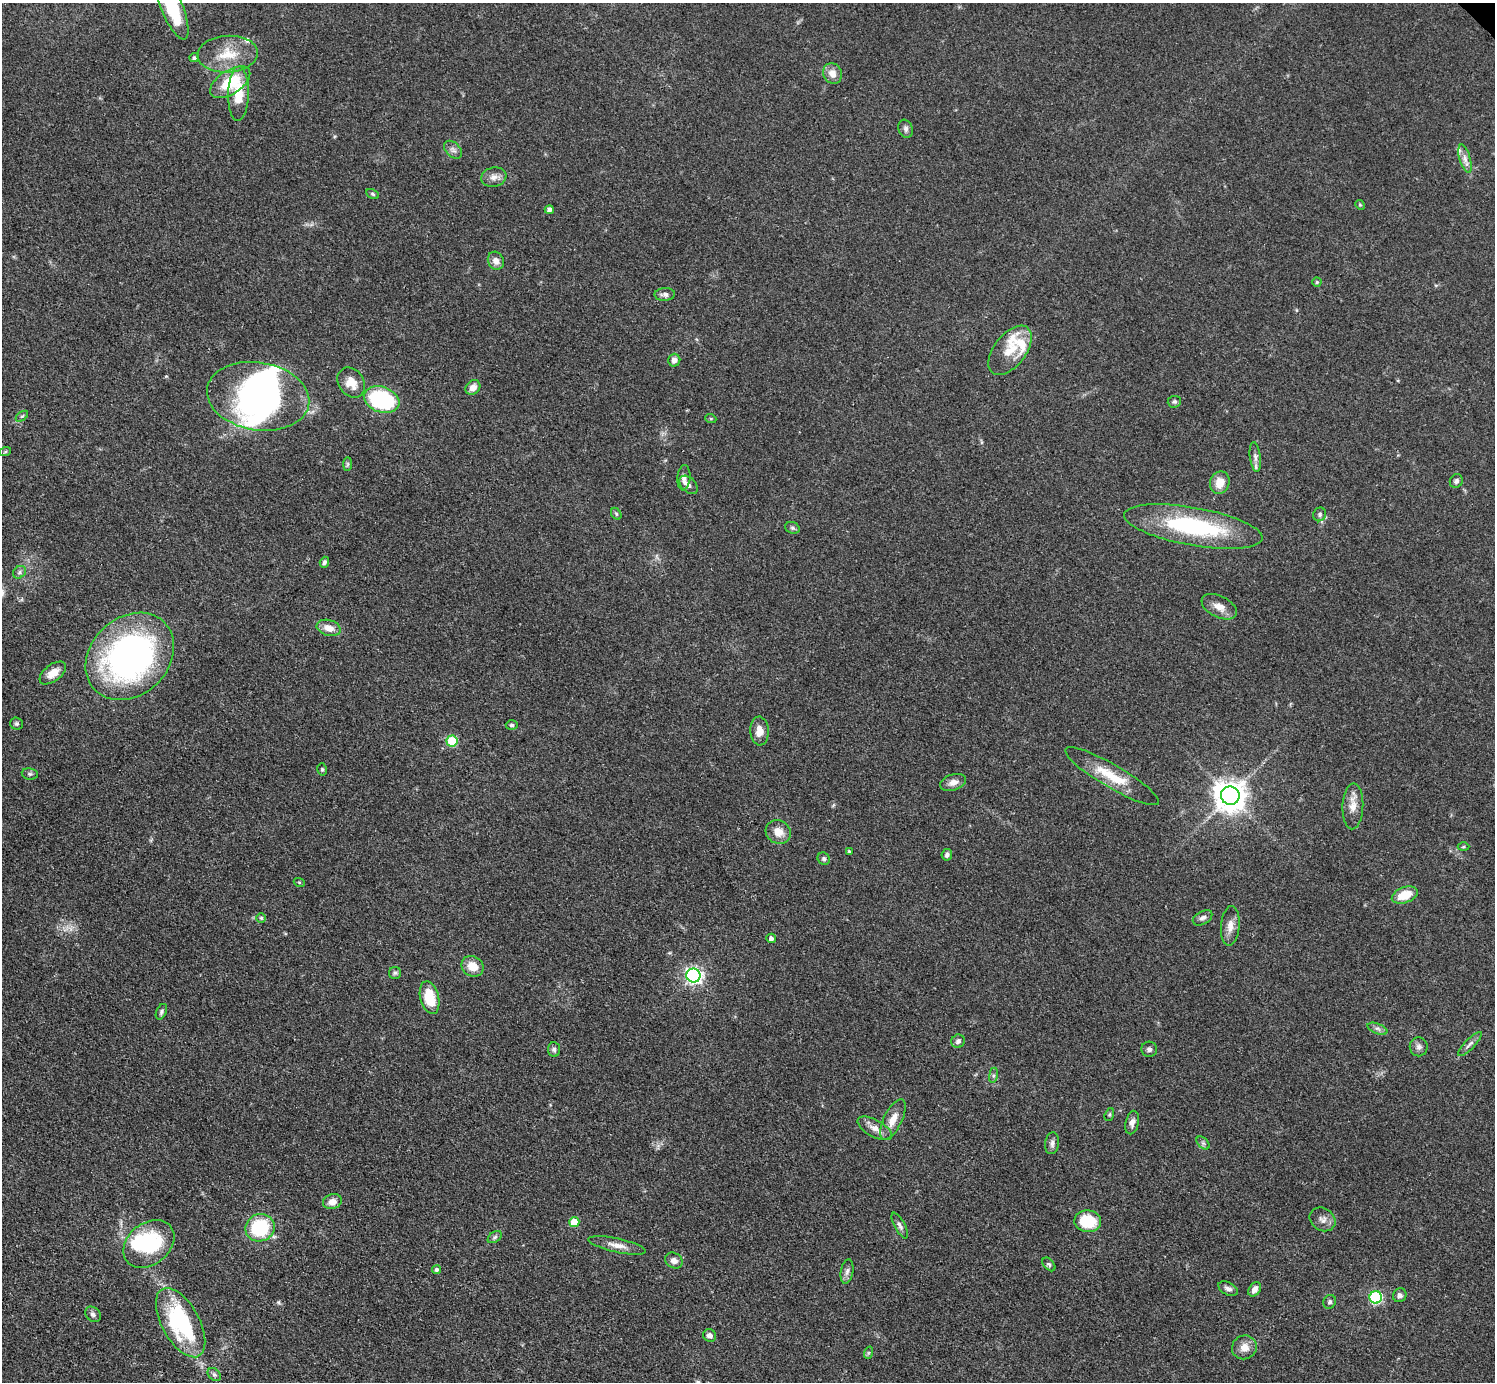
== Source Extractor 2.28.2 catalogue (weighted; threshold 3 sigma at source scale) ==
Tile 7 of 4 x 4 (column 3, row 2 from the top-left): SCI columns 2997-4489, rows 3070-4449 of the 5993 x 5993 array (HDU 1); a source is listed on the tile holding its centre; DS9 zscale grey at full resolution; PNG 1497 x 1384 px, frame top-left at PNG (2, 3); each listed source drawn as its Kron ellipse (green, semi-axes under 4 px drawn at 4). Shown black and unused: <1% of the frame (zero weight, under 3 of 4 exposures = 1% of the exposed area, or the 3 px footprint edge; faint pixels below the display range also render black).
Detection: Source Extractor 2.28.2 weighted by HDU 2 'WHT'; one run over the whole footprint, this tile lists its part. Background 0.0501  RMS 0.0052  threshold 0.0236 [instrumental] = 3 sigma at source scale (4.5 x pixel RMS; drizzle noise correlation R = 1.50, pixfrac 1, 0.05/0.05 arcsec/px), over >= 5 px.
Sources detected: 113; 2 inside a brighter object's white glare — neither listed nor drawn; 6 inside a brighter listed object's ellipse — not listed separately; the other 105 listed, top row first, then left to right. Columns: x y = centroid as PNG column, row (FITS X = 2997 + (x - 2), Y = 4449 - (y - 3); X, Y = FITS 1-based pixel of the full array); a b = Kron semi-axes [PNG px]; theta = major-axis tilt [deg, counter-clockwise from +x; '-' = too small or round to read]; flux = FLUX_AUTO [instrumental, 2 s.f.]
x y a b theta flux
172 7 35 11 -68 25
228 54 30 18 4 15
194 58 5 4 - 0.99
832 73 10 9 - 4.7
230 82 23 12 33 19
238 94 27 10 88 15
906 129 9 7 -71 1.8
453 150 10 7 -45 2.1
1465 159 14 5 -74 2.9
494 177 13 9 11 3.4
372 194 7 4 -28 0.81
1360 205 5 4 - 0.62
549 210 4 4 - 1.9
496 261 9 8 - 3.5
1317 282 4 4 - 0.71
665 294 10 6 3 2.1
1010 350 28 16 52 13
674 360 6 6 - 2.5
351 383 16 12 -56 7.9
473 387 8 6 47 3.7
258 396 51 34 -9 100
382 400 18 12 -20 53
1174 402 7 6 - 1.2
22 416 7 3 36 0.76
711 419 5 3 - 0.56
5 452 6 4 19 0.63
1255 457 15 5 -82 2.3
348 464 7 4 89 0.92
684 478 13 6 86 2.9
1456 481 7 6 - 1.4
1220 483 11 9 69 7.6
689 485 11 7 -45 2.3
616 514 6 4 -60 0.81
1320 514 7 6 - 1.2
1193 527 70 19 -10 64
792 528 7 5 -20 1.1
324 562 5 4 - 1.3
20 572 7 5 40 1.2
1219 607 19 10 -26 5.3
329 628 12 8 -16 5.5
130 656 48 39 44 170
53 673 15 8 37 5.9
17 724 6 6 - 1.1
512 725 6 4 -2 1.2
760 731 14 9 -86 5.7
452 741 5 5 - 22
322 769 6 5 - 0.85
30 774 8 5 -9 1.2
1112 776 54 11 -30 17
953 782 13 8 18 3.4
1230 796 9 9 - 880
1353 806 23 10 88 6.2
778 832 13 11 -34 6
1463 847 6 3 1 0.57
849 851 3 3 - 0.65
947 855 6 5 - 1.7
824 859 6 5 - 1.1
299 882 5 3 - 0.55
1405 895 13 7 20 11
261 918 5 5 - 0.74
1203 918 10 6 29 1.9
1230 926 20 9 85 4.9
771 938 5 4 - 1.8
473 966 11 10 - 7.6
395 973 6 6 - 1.1
693 975 7 7 - 160
430 998 17 9 -76 16
161 1012 8 5 65 1.1
1377 1029 10 5 -22 1.7
958 1041 7 6 - 1.7
1470 1044 16 5 45 2.2
1419 1047 9 9 - 2.2
554 1049 7 6 - 1.3
1149 1049 8 7 - 1.6
993 1075 8 4 82 1.1
1109 1115 6 4 72 0.73
893 1120 22 9 64 6.9
1132 1123 12 6 77 2.6
875 1128 19 8 -28 4.8
1052 1143 11 7 82 2.1
1203 1143 8 4 -45 1.1
332 1202 9 7 17 4.2
1323 1219 13 11 -32 3.3
1088 1221 13 11 -7 21
574 1222 5 5 - 12
900 1225 14 5 -62 2
260 1228 15 13 27 36
495 1237 8 5 36 1.2
149 1244 28 21 39 38
617 1245 29 7 -12 5.2
674 1260 9 7 -28 2.6
1049 1264 8 5 -49 1
437 1270 4 4 - 1.6
847 1271 12 6 80 2.2
1228 1289 10 6 -28 2.2
1255 1289 8 5 54 3.5
1400 1295 7 6 - 2.2
1376 1297 6 6 - 61
1330 1302 7 6 - 1.3
93 1314 9 6 -44 1.9
181 1323 38 18 -61 63
710 1335 7 6 - 2.4
1244 1347 12 11 - 5.2
868 1353 6 4 71 0.74
214 1375 7 5 -46 1.2
Isophote crosses this tile's border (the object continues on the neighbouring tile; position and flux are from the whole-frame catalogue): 1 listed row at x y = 172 7